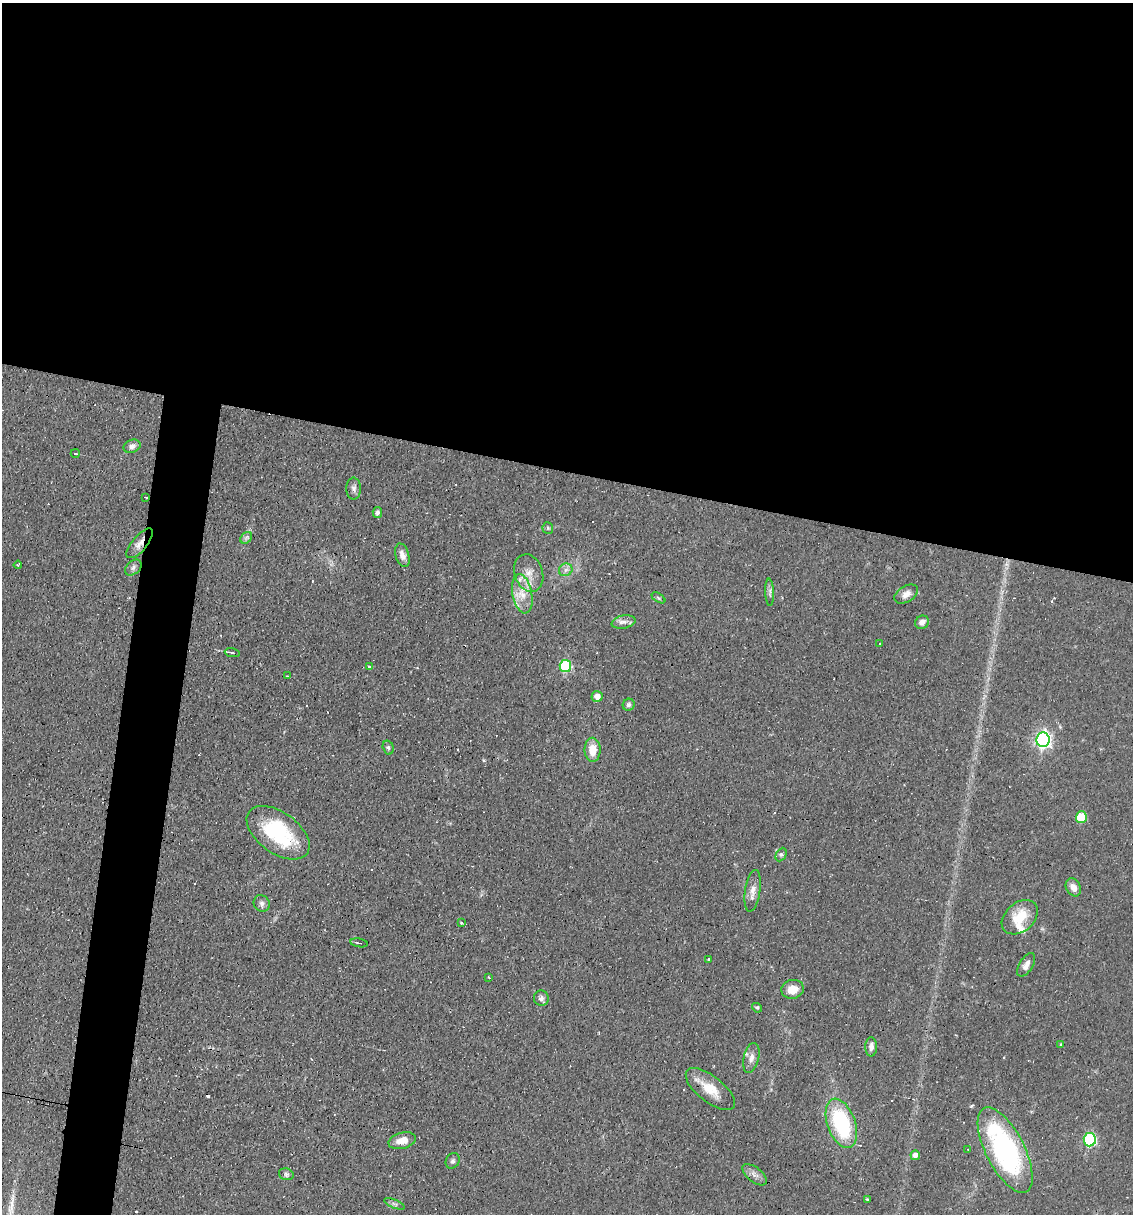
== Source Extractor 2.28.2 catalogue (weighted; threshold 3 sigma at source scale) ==
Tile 3 of 4 x 4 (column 3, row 1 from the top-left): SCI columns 2497-3627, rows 3637-4848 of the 4874 x 4848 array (HDU 1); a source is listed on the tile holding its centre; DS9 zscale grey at full resolution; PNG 1135 x 1216 px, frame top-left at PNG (2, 3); each listed source drawn as its Kron ellipse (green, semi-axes under 4 px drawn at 4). Shown black and unused: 42% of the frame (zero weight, under 2 of 3 exposures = <1% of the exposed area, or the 3 px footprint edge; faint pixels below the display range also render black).
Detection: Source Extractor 2.28.2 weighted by HDU 2 'WHT'; one run over the whole footprint, this tile lists its part. Background 0.0644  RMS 0.0052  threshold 0.0234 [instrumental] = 3 sigma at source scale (4.5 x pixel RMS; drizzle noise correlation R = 1.50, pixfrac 1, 0.05/0.05 arcsec/px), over >= 5 px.
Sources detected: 73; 13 cosmic-ray / hot-pixel residue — neither listed nor drawn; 1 inside a brighter listed object's ellipse — not listed separately; the other 59 listed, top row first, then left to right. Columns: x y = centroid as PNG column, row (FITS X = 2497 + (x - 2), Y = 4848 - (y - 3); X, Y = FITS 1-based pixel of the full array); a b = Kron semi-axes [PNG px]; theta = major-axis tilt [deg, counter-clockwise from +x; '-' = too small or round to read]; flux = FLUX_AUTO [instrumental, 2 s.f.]
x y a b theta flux
132 446 9 6 22 2.1
75 453 4 2 - 0.69
354 489 11 7 90 2
146 497 3 2 - 0.59
377 512 6 4 83 1.6
548 528 6 5 - 0.93
246 538 7 5 45 1.3
140 543 18 7 50 3.9
402 555 12 6 -72 3.6
18 565 4 2 - 0.61
133 567 9 6 41 1.7
566 570 7 6 - 1.9
529 573 19 14 -71 7.4
770 592 13 4 -88 1.6
522 594 20 10 -79 8.4
906 594 13 8 32 3.5
658 598 8 3 -32 0.81
624 622 12 6 12 2.4
922 622 7 6 - 2.9
880 644 3 2 - 0.61
232 653 7 3 -11 1.2
369 666 4 3 - 1.2
565 666 6 6 - 46
287 676 3 2 - 1
597 696 5 5 - 3.2
629 705 6 5 - 1.3
1043 740 7 6 - 170
388 747 7 5 -74 1.1
592 750 12 8 -88 8
1081 817 6 5 - 23
278 833 36 20 -36 42
781 854 7 5 63 1.1
1073 887 9 7 -60 3.7
753 891 21 7 81 4.6
262 903 8 7 - 1.8
1020 917 20 14 41 14
462 923 3 3 - 2.3
359 943 8 3 -9 0.89
708 959 3 3 - 0.86
1026 965 13 6 58 3
489 977 3 2 - 0.82
792 989 11 9 13 6.6
541 998 8 7 - 2
757 1008 5 4 - 0.68
1061 1044 4 3 - 0.5
871 1047 9 6 89 2.4
751 1058 15 7 76 3.7
710 1089 29 13 -38 11
841 1123 26 14 -70 47
1090 1140 7 6 - 65
402 1141 14 8 14 5.9
968 1150 3 2 - 0.69
1005 1150 47 19 -63 100
915 1155 5 4 - 3.1
453 1161 8 6 60 1.4
286 1174 7 5 -15 1.3
755 1175 14 7 -39 2.9
867 1199 3 2 - 0.49
394 1204 11 4 -22 1.5
Overlapping masked pixels (flux is a lower limit): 1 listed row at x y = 140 543